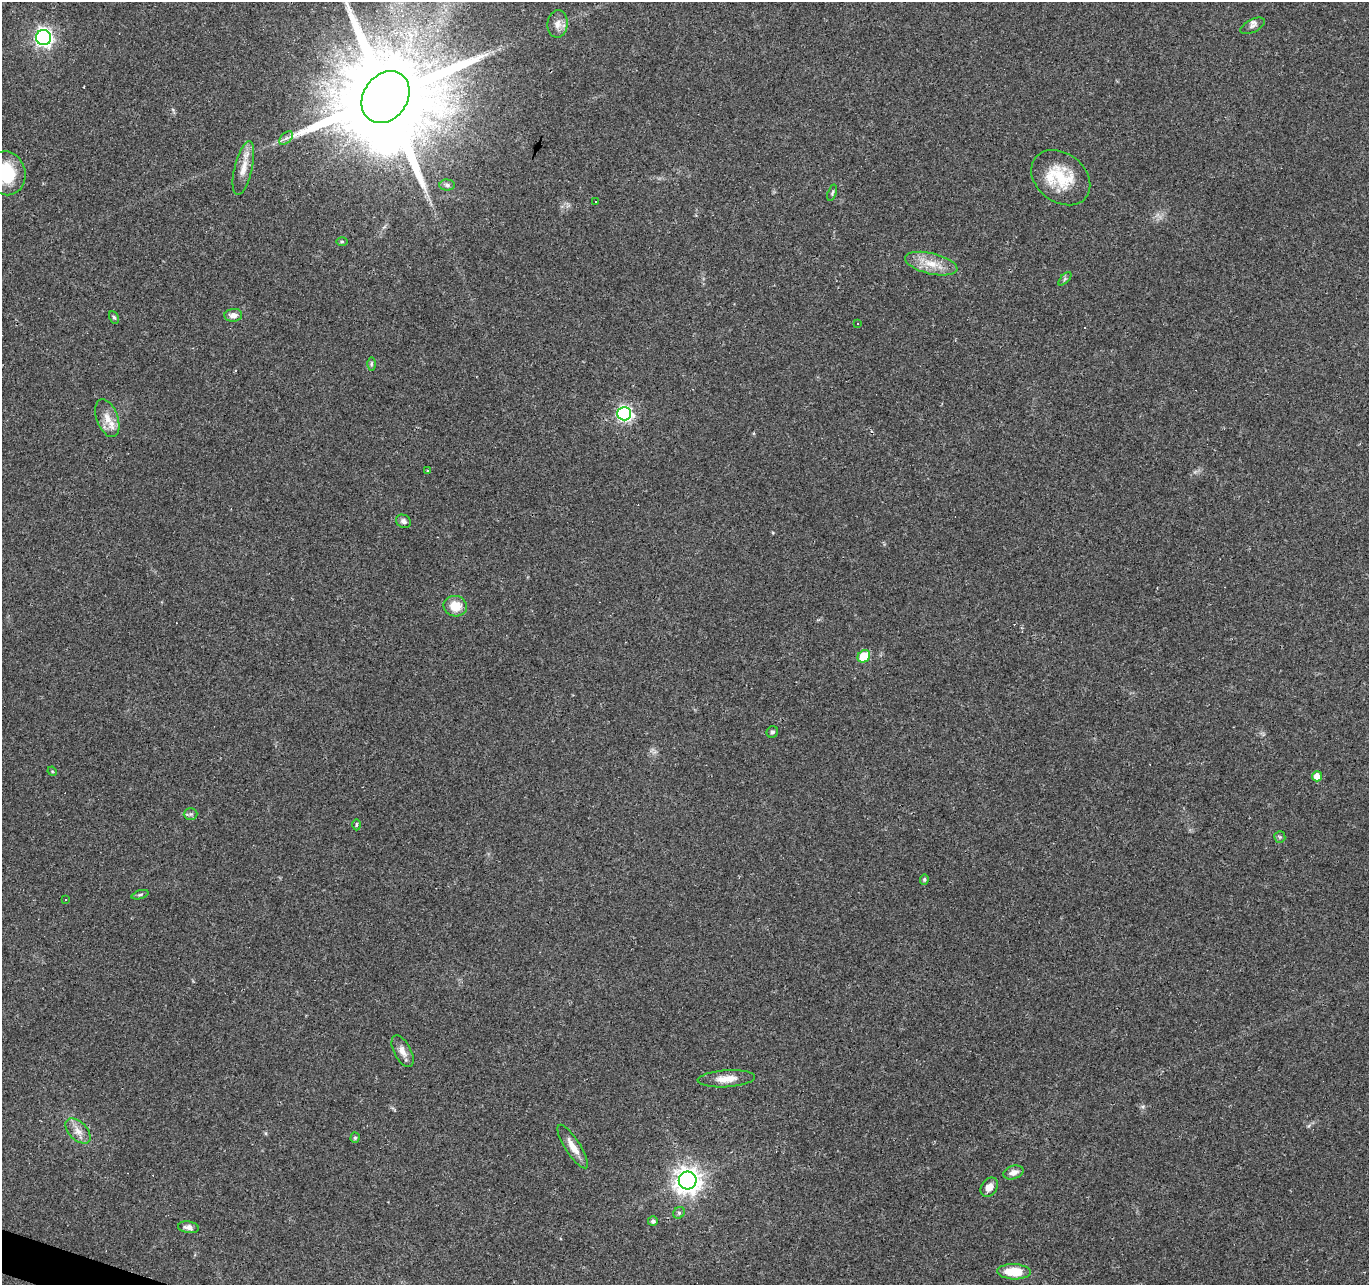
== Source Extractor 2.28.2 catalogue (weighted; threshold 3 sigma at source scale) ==
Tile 7 of 4 x 4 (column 3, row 2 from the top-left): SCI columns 2733-4099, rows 2775-4057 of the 5469 x 5613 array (HDU 1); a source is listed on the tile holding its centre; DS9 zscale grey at full resolution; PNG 1371 x 1287 px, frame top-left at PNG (2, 2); each listed source drawn as its Kron ellipse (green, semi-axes under 4 px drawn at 4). Shown black and unused: <1% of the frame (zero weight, under 2 of 3 exposures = <1% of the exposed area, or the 3 px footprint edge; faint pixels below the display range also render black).
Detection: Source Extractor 2.28.2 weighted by HDU 2 'WHT'; one run over the whole footprint, this tile lists its part. Background 0.0349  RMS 0.004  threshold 0.018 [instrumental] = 3 sigma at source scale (4.5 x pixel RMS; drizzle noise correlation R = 1.50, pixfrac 1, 0.0396/0.0396 arcsec/px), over >= 5 px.
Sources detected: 55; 1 inside a brighter object's white glare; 8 cosmic-ray / hot-pixel residue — neither listed nor drawn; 1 inside a brighter listed object's ellipse — not listed separately; the other 45 listed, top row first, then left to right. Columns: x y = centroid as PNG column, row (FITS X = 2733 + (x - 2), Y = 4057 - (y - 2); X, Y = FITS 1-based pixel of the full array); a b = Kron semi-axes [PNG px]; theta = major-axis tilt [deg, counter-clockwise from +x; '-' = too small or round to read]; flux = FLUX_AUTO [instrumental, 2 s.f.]
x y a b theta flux
557 24 13 10 83 3.1
1252 26 13 6 27 1.5
44 38 7 7 - 130
386 97 28 22 55 11000
286 138 8 5 44 1.1
243 168 27 9 76 5.5
6 173 22 19 -75 18
1061 178 32 24 -38 17
447 185 7 5 -1 0.93
832 193 8 4 72 0.67
595 201 2 2 - 0.42
342 241 6 4 1 0.5
931 264 27 10 -13 7.6
1065 279 8 3 46 0.62
233 315 9 6 4 2.6
114 317 6 4 -62 0.68
857 323 3 3 - 0.53
371 364 6 4 90 0.67
624 414 7 7 - 87
107 418 20 10 -70 4.8
428 471 4 4 - 0.56
404 521 8 6 -28 1.5
455 606 12 10 -13 7.3
864 656 7 5 42 13
772 732 6 5 - 0.8
52 771 5 4 - 0.39
1317 776 5 5 - 3.7
191 814 7 5 0 0.78
357 825 6 3 90 0.6
1280 837 6 5 - 0.7
924 879 5 4 - 0.57
140 895 8 4 18 0.74
66 899 3 3 - 1.1
402 1051 17 8 -62 3.1
726 1079 29 8 3 5.4
78 1131 15 9 -45 3.5
355 1138 5 4 - 0.62
573 1147 25 7 -57 4.9
1013 1172 10 6 16 2.6
688 1180 9 9 - 370
989 1187 10 7 55 3.1
679 1213 6 5 - 0.73
653 1221 5 5 - 1.3
188 1227 10 6 -9 1.8
1014 1272 17 7 -2 11
Overlapping masked pixels (flux is a lower limit): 1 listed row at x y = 386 97
Isophote crosses this tile's border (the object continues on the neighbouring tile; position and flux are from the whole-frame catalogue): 1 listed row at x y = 6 173